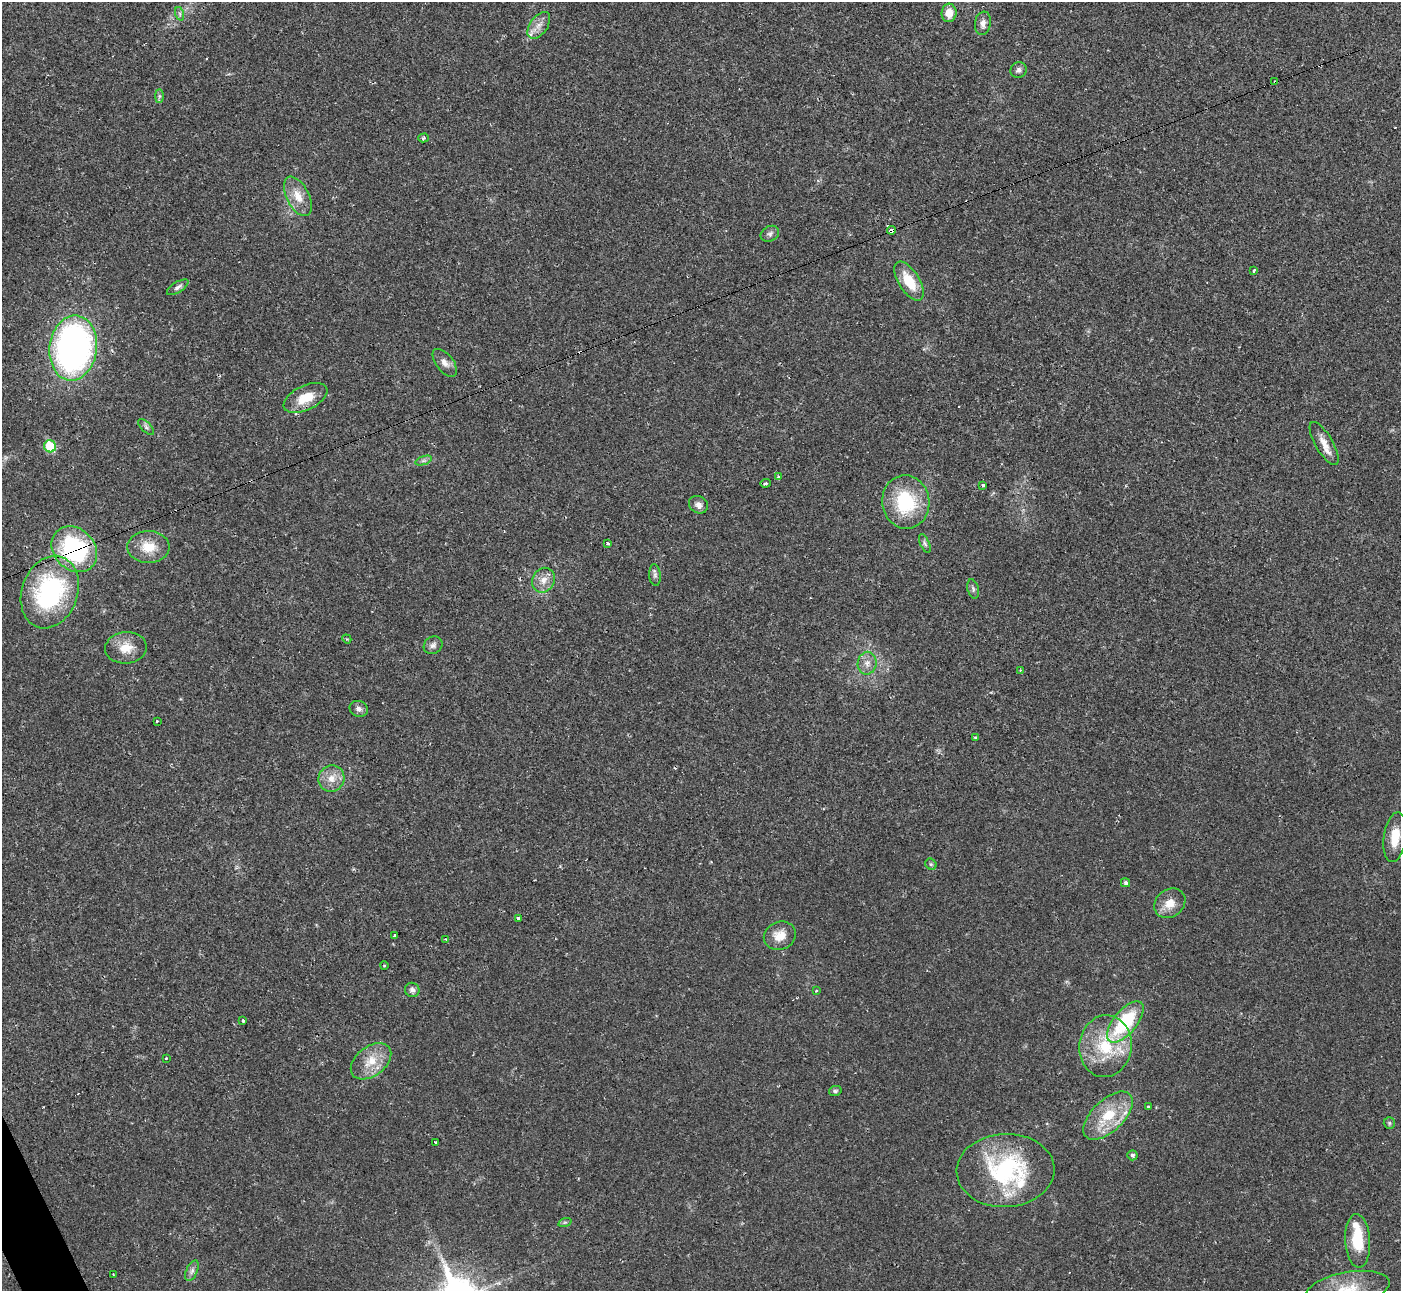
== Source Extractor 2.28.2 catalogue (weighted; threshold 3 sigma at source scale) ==
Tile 7 of 4 x 4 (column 3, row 2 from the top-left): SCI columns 2806-4204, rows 2729-4017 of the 5604 x 5592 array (HDU 1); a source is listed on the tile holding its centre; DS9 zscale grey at full resolution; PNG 1403 x 1293 px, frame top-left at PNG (2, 2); each listed source drawn as its Kron ellipse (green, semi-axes under 4 px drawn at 4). Shown black and unused: <1% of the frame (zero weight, under 2 of 3 exposures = <1% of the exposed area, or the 3 px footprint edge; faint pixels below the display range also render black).
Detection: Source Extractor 2.28.2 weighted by HDU 2 'WHT'; one run over the whole footprint, this tile lists its part. Background 0.0258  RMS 0.0039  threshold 0.0177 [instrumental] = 3 sigma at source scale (4.5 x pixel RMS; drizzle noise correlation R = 1.50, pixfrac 1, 0.05/0.05 arcsec/px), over >= 5 px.
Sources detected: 80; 6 cosmic-ray / hot-pixel residue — neither listed nor drawn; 3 inside a brighter listed object's ellipse — not listed separately; the other 71 listed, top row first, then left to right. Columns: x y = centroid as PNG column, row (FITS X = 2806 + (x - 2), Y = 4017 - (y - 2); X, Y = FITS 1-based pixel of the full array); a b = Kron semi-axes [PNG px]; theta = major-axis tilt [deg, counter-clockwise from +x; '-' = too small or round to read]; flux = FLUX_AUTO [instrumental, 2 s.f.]
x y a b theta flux
949 13 9 7 83 4.3
180 14 7 4 -72 0.85
983 23 12 8 80 2.1
539 25 15 8 55 3.4
1019 70 8 7 - 1.4
1275 82 3 3 - 2.1
159 96 7 4 90 0.78
423 138 5 4 - 0.81
298 196 21 11 -63 6.1
892 230 4 3 - 15
770 234 10 7 29 1.3
1254 271 3 2 - 0.53
909 281 22 10 -58 11
178 287 12 5 31 1.3
73 348 33 24 83 160
445 363 16 8 -52 2.6
305 398 23 12 26 8.5
146 427 10 4 -46 0.99
1324 443 24 8 -60 4.6
50 446 6 5 - 18
423 461 9 4 19 0.95
778 477 4 3 - 1.6
765 483 5 4 - 0.65
983 485 3 3 - 0.61
906 502 27 23 -81 26
698 505 10 8 -30 2
925 543 10 4 -66 0.93
608 544 4 3 - 1.4
148 547 21 16 1 8.3
74 549 25 20 -45 50
655 575 11 6 -86 1.2
543 580 13 11 59 3.6
973 589 10 5 -75 1
50 592 37 28 70 59
347 639 5 3 - 0.46
433 645 10 8 37 1.7
126 648 21 15 4 6.9
867 663 11 9 80 2.8
1020 670 4 3 - 0.36
359 709 9 8 - 1.7
157 721 3 3 - 0.49
975 737 4 3 - 0.54
331 778 14 12 58 4.7
1395 837 25 11 82 7.7
931 864 6 5 - 0.74
1126 883 4 4 - 0.97
1170 903 17 13 38 5.4
519 918 3 3 - 2
395 935 3 3 - 0.99
780 936 16 14 22 5.7
446 939 3 3 - 0.38
384 966 4 3 - 0.3
412 990 7 7 - 1.5
816 991 3 3 - 0.66
243 1021 3 3 - 1.1
1125 1022 25 11 50 28
1105 1046 31 26 82 22
166 1058 3 2 - 0.53
371 1061 23 14 37 8.4
835 1091 6 5 - 0.76
1148 1107 3 3 - 0.57
1108 1116 31 15 44 15
1389 1123 6 5 - 0.7
436 1142 3 3 - 1.1
1132 1155 5 5 - 0.98
1005 1170 49 36 3 48
565 1222 7 4 18 0.56
1358 1241 27 12 -87 14
192 1271 11 5 66 1.6
113 1274 3 2 - 0.3
1348 1289 42 17 10 14
Overlapping masked pixels (flux is a lower limit): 4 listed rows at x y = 1275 82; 892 230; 74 549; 1005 1170
Isophote crosses this tile's border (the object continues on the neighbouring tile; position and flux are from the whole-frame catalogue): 1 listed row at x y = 1348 1289